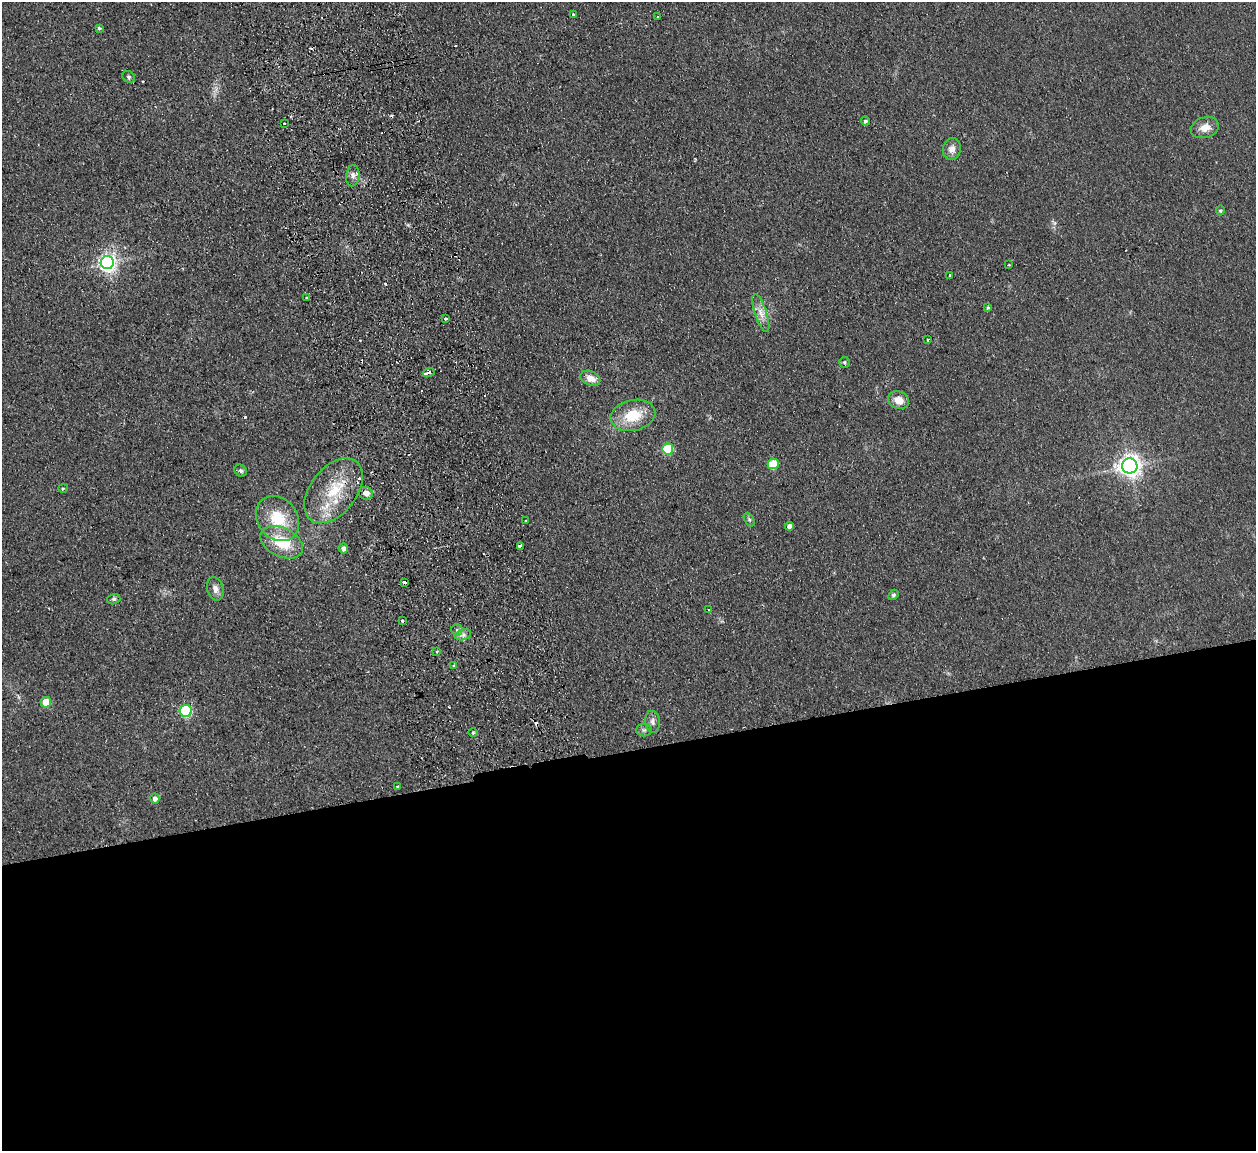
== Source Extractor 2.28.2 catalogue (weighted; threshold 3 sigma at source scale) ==
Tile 15 of 4 x 4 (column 3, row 4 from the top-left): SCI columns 2568-3821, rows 160-1308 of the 5132 x 5031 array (HDU 1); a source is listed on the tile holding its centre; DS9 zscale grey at full resolution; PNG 1258 x 1153 px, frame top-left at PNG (2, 2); each listed source drawn as its Kron ellipse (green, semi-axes under 4 px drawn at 4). Shown black and unused: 35% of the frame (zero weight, under 2 of 3 exposures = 3% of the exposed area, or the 3 px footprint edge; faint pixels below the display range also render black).
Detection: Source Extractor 2.28.2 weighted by HDU 2 'WHT'; one run over the whole footprint, this tile lists its part. Background 0.136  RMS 0.011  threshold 0.0505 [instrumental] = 3 sigma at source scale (4.5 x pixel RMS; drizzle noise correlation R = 1.50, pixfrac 1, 0.05/0.05 arcsec/px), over >= 5 px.
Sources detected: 68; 12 cosmic-ray / hot-pixel residue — neither listed nor drawn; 2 inside a brighter listed object's ellipse — not listed separately; the other 54 listed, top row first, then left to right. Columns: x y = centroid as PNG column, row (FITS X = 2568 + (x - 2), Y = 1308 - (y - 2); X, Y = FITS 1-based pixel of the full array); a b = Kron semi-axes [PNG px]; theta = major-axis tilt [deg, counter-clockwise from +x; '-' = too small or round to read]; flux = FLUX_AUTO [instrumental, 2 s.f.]
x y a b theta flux
573 14 3 3 - 6.1
657 17 3 2 - 1.7
99 28 4 3 - 4.1
129 77 7 5 -32 2.3
865 121 4 4 - 2.2
284 123 2 2 - 1.3
1205 128 14 10 16 12
952 149 11 8 80 7.8
353 176 11 6 84 5.3
1220 211 5 4 - 1.4
107 263 6 6 - 450
1009 265 3 2 - 0.86
950 275 3 3 - 3.6
306 298 3 2 - 0.95
988 308 3 3 - 2.1
761 313 20 6 -72 9.8
446 318 3 3 - 2.7
928 339 3 3 - 2
844 362 5 5 - 1.8
429 373 6 3 17 13
590 378 10 7 -24 10
898 400 11 8 -21 11
633 415 23 15 13 34
668 449 5 5 - 65
773 464 5 5 - 43
1130 466 8 7 - 760
241 471 6 5 - 2.5
63 489 5 3 - 1.1
334 491 37 23 52 53
366 493 7 6 - 6.9
278 519 24 20 -51 41
749 519 7 5 -63 2
526 520 3 2 - 0.87
789 526 4 4 - 6.5
282 542 22 14 -26 40
520 546 3 3 - 24
343 548 5 5 - 5
404 582 4 3 - 5.3
215 589 12 8 -74 6.7
893 595 5 4 - 2
114 599 7 5 16 2.2
708 610 3 2 - 0.95
402 621 3 3 - 2.1
457 630 5 5 - 3.1
463 635 8 5 15 3.8
437 652 3 3 - 1.3
453 665 3 2 - 1.3
46 702 5 5 - 28
186 711 6 6 - 120
653 722 11 7 -82 4.7
644 730 8 6 1 2.9
473 733 5 3 - 1.2
397 786 3 2 - 1.6
155 799 5 4 - 5.2
Overlapping masked pixels (flux is a lower limit): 1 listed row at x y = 404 582